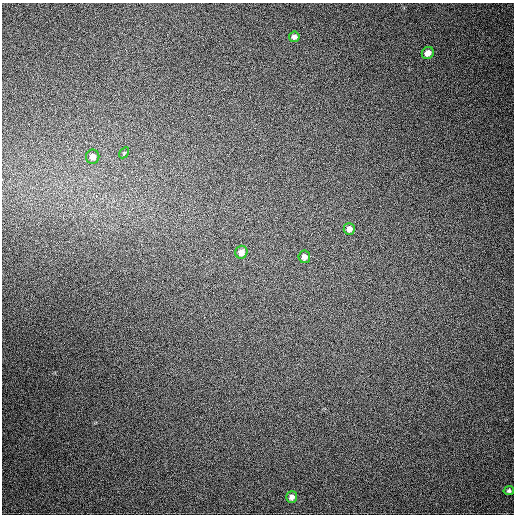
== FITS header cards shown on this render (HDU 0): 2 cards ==
NAXIS1  =                  512
NAXIS2  =                  512

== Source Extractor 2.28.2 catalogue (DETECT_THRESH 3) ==
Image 512 x 512 px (HDU 0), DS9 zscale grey, 1 PNG px = 1 image px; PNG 516 x 516 px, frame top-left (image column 1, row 512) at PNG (2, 3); each listed source drawn as its Kron ellipse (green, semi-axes under 4 px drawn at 4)
Background 542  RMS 15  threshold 45.1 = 3 sigma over >= 5 px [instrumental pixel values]
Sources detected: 9; all 9 listed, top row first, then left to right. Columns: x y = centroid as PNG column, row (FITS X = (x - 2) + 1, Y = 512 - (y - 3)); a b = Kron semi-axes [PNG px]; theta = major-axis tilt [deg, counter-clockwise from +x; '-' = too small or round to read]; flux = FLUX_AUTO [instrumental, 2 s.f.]
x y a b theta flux
294 37 5 5 - 3800
428 53 6 5 - 6900
124 153 6 4 57 1100
93 157 7 6 - 5600
349 229 6 5 - 5300
241 252 6 6 - 6900
304 257 6 6 - 5100
509 491 5 4 - 2000
292 497 6 5 - 4300